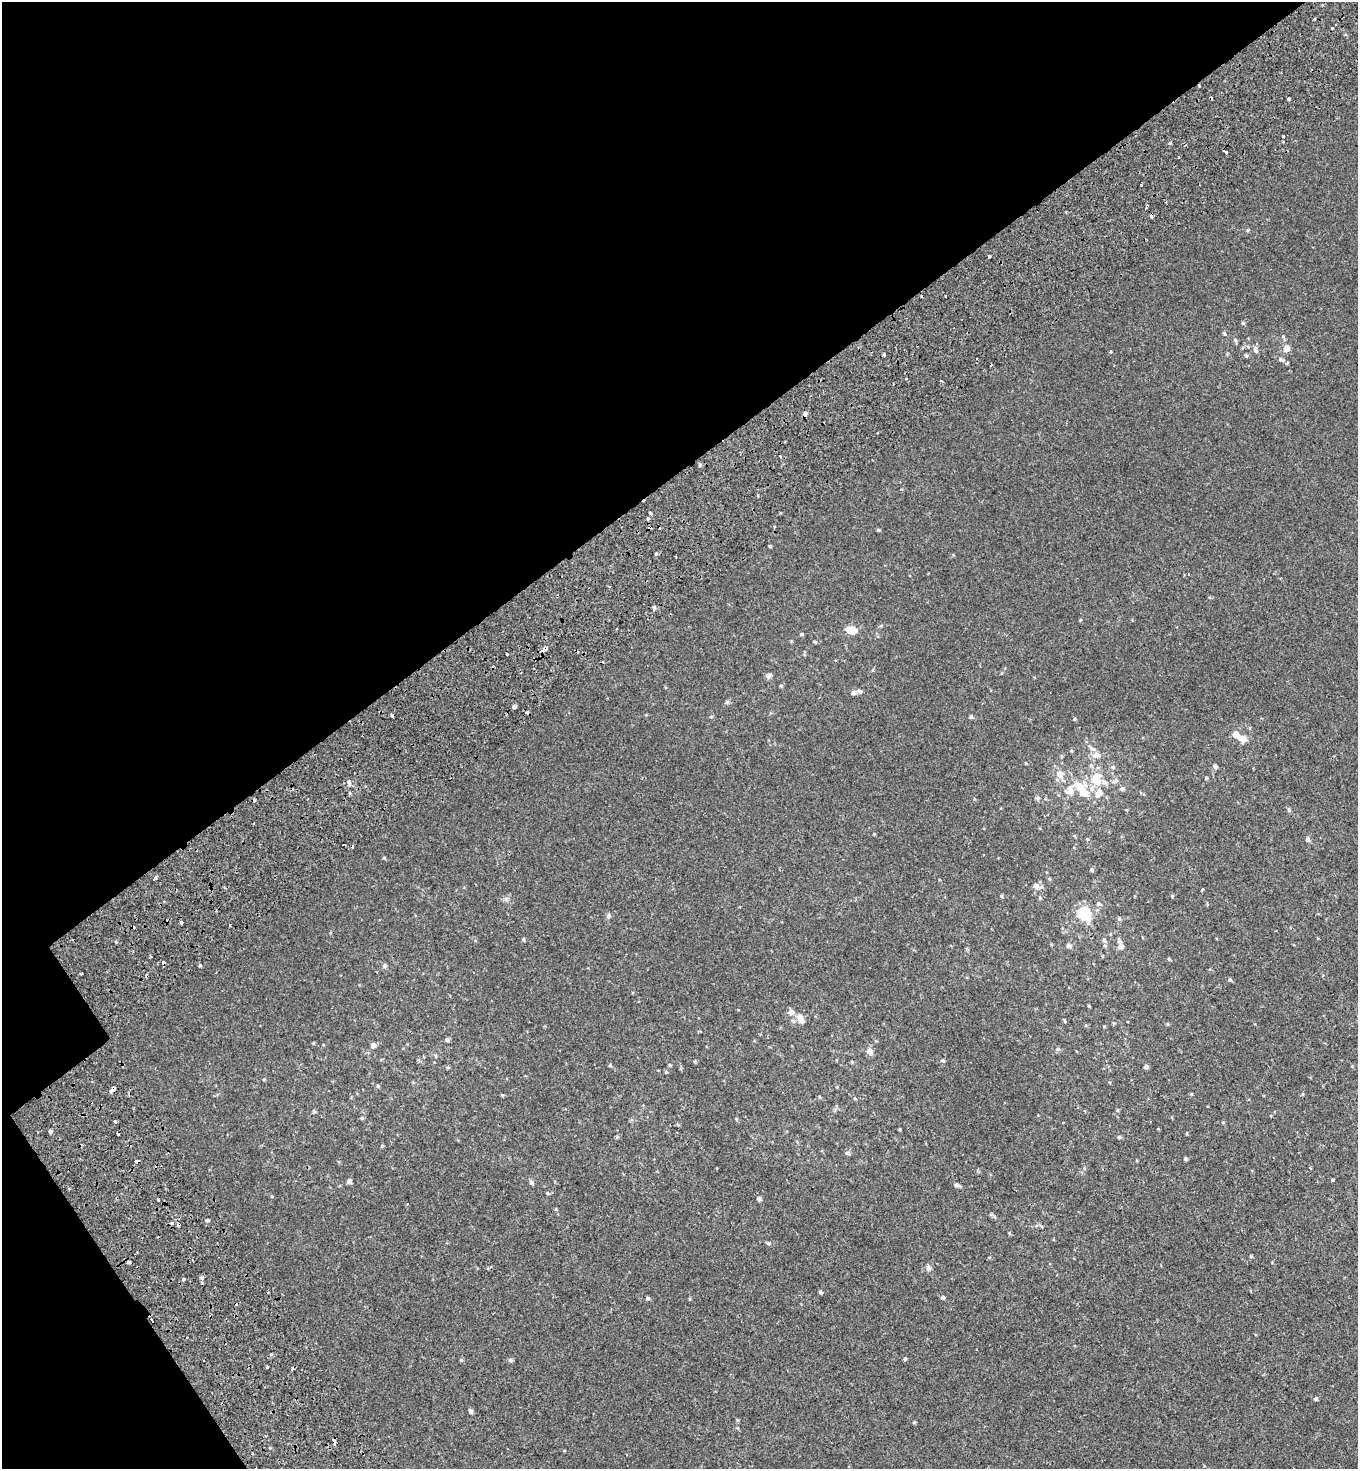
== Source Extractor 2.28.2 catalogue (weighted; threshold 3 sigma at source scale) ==
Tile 5 of 4 x 4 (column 1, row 2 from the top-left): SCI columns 364-1719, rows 3178-4644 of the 6216 x 6288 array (HDU 1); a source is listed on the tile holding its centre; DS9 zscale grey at full resolution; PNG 1360 x 1471 px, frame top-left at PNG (2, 2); no overlay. Shown black and unused: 35% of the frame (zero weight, under 2 of 3 exposures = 11% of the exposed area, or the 3 px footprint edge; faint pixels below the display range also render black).
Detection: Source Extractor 2.28.2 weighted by HDU 2 'WHT'; one run over the whole footprint, this tile lists its part. Background 2.39e-04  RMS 0.0033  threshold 0.015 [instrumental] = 3 sigma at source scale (4.5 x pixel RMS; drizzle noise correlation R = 1.50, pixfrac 1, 0.0396/0.0396 arcsec/px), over >= 5 px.
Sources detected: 144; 26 cosmic-ray / hot-pixel residue — not listed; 6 inside a brighter listed object's ellipse — not listed separately; the other 112 listed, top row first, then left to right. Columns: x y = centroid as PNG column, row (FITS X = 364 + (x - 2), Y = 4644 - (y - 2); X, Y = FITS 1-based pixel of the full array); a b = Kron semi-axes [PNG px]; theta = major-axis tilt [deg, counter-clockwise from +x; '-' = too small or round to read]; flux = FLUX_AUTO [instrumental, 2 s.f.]
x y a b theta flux
1314 18 3 2 - 0.4
1332 28 3 3 - 0.5
1199 86 3 3 - 0.83
1288 99 3 3 - 0.71
1283 136 3 3 - 0.65
1226 152 3 2 - 0.76
1147 206 3 3 - 0.72
1151 216 3 3 - 3.7
1248 230 4 4 - 0.35
989 256 3 3 - 1.2
945 296 3 2 - 0.82
1243 323 5 4 - 0.37
1224 333 5 3 - 0.31
1235 340 6 4 -46 0.4
1286 348 8 7 - 1.9
1255 350 10 6 -89 0.86
1110 352 3 2 - 0.48
884 354 3 3 - 3.2
1280 359 6 5 - 0.55
1287 363 5 3 - 0.27
650 513 3 3 - 0.76
648 519 3 3 - 1.6
878 530 5 4 - 0.35
770 546 4 3 - 0.31
654 608 5 4 - 0.57
851 630 9 6 -9 4.5
802 634 4 3 - 0.42
545 648 5 4 - 1
507 654 3 3 - 1.3
769 676 8 6 66 0.73
854 692 6 5 - 0.99
727 702 5 5 - 0.48
514 706 3 3 - 5.9
527 713 3 3 - 0.65
392 715 4 3 - 1.7
971 717 5 4 - 0.49
1236 734 8 5 -53 2.4
1244 739 9 7 4 2
1092 748 13 5 -33 1.2
1097 755 9 8 - 1.6
1215 766 5 4 - 0.74
1059 774 11 8 -67 1.9
1206 778 4 3 - 0.32
1116 780 6 5 - 0.65
1097 781 13 9 -23 3.9
1079 786 11 8 -47 3.6
1123 789 6 5 - 0.66
1070 791 13 8 -75 2
1097 794 10 6 -77 1.4
1289 810 6 4 -88 0.45
1308 839 5 5 - 0.7
1091 870 5 4 - 0.49
155 878 4 3 - 2.5
1036 886 7 7 - 1.3
1202 889 3 3 - 0.63
1172 896 4 4 - 0.28
1099 904 5 4 - 0.5
1084 913 18 15 -35 7
1119 919 6 4 -1 0.39
181 922 3 3 - 2.1
523 939 5 4 - 0.34
1104 940 6 5 - 0.74
1068 946 5 4 - 0.82
1120 946 6 6 - 0.96
1169 959 4 3 - 0.3
385 966 6 4 90 0.45
81 974 3 2 - 0.3
1230 980 5 3 - 0.37
791 1012 7 7 - 1.3
801 1021 10 7 -89 1.3
1168 1024 5 3 - 0.25
447 1040 5 4 - 0.63
373 1045 6 5 - 0.92
1058 1049 6 5 - 0.5
869 1051 8 7 - 1.5
943 1061 6 4 -1 0.34
852 1062 4 3 - 0.23
610 1065 4 4 - 0.34
1146 1067 4 4 - 0.79
666 1072 4 4 - 0.27
1191 1094 4 3 - 0.24
314 1111 5 4 - 0.44
115 1121 4 3 - 1.9
1223 1122 5 3 - 0.25
50 1131 4 3 - 1.3
1119 1137 4 4 - 0.35
382 1146 4 4 - 0.31
848 1153 6 5 - 0.54
1185 1158 4 4 - 0.5
136 1161 4 3 - 4.5
1333 1180 3 3 - 4.4
349 1181 5 5 - 0.89
531 1182 6 5 - 0.52
956 1185 6 5 - 0.5
759 1199 5 4 - 0.77
158 1200 3 3 - 1.4
172 1223 3 3 - 0.77
768 1243 6 3 -71 0.35
1251 1256 4 4 - 0.33
129 1262 3 3 - 2
201 1278 5 4 - 0.48
183 1279 4 3 - 0.43
820 1292 4 4 - 0.46
943 1297 4 3 - 0.86
648 1298 5 4 - 0.49
151 1319 3 3 - 23
905 1359 3 3 - 1.1
510 1360 5 5 - 0.57
267 1367 3 3 - 2.8
1316 1398 5 4 - 0.55
470 1411 5 4 - 0.75
914 1422 5 3 - 0.29
Overlapping masked pixels (flux is a lower limit): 6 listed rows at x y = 1199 86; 1147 206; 1151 216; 545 648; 136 1161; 151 1319
Unlisted compact peaks at least as high as the median listed source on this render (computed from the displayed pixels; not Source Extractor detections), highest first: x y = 384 858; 1170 143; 928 1268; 200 965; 349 782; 608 916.